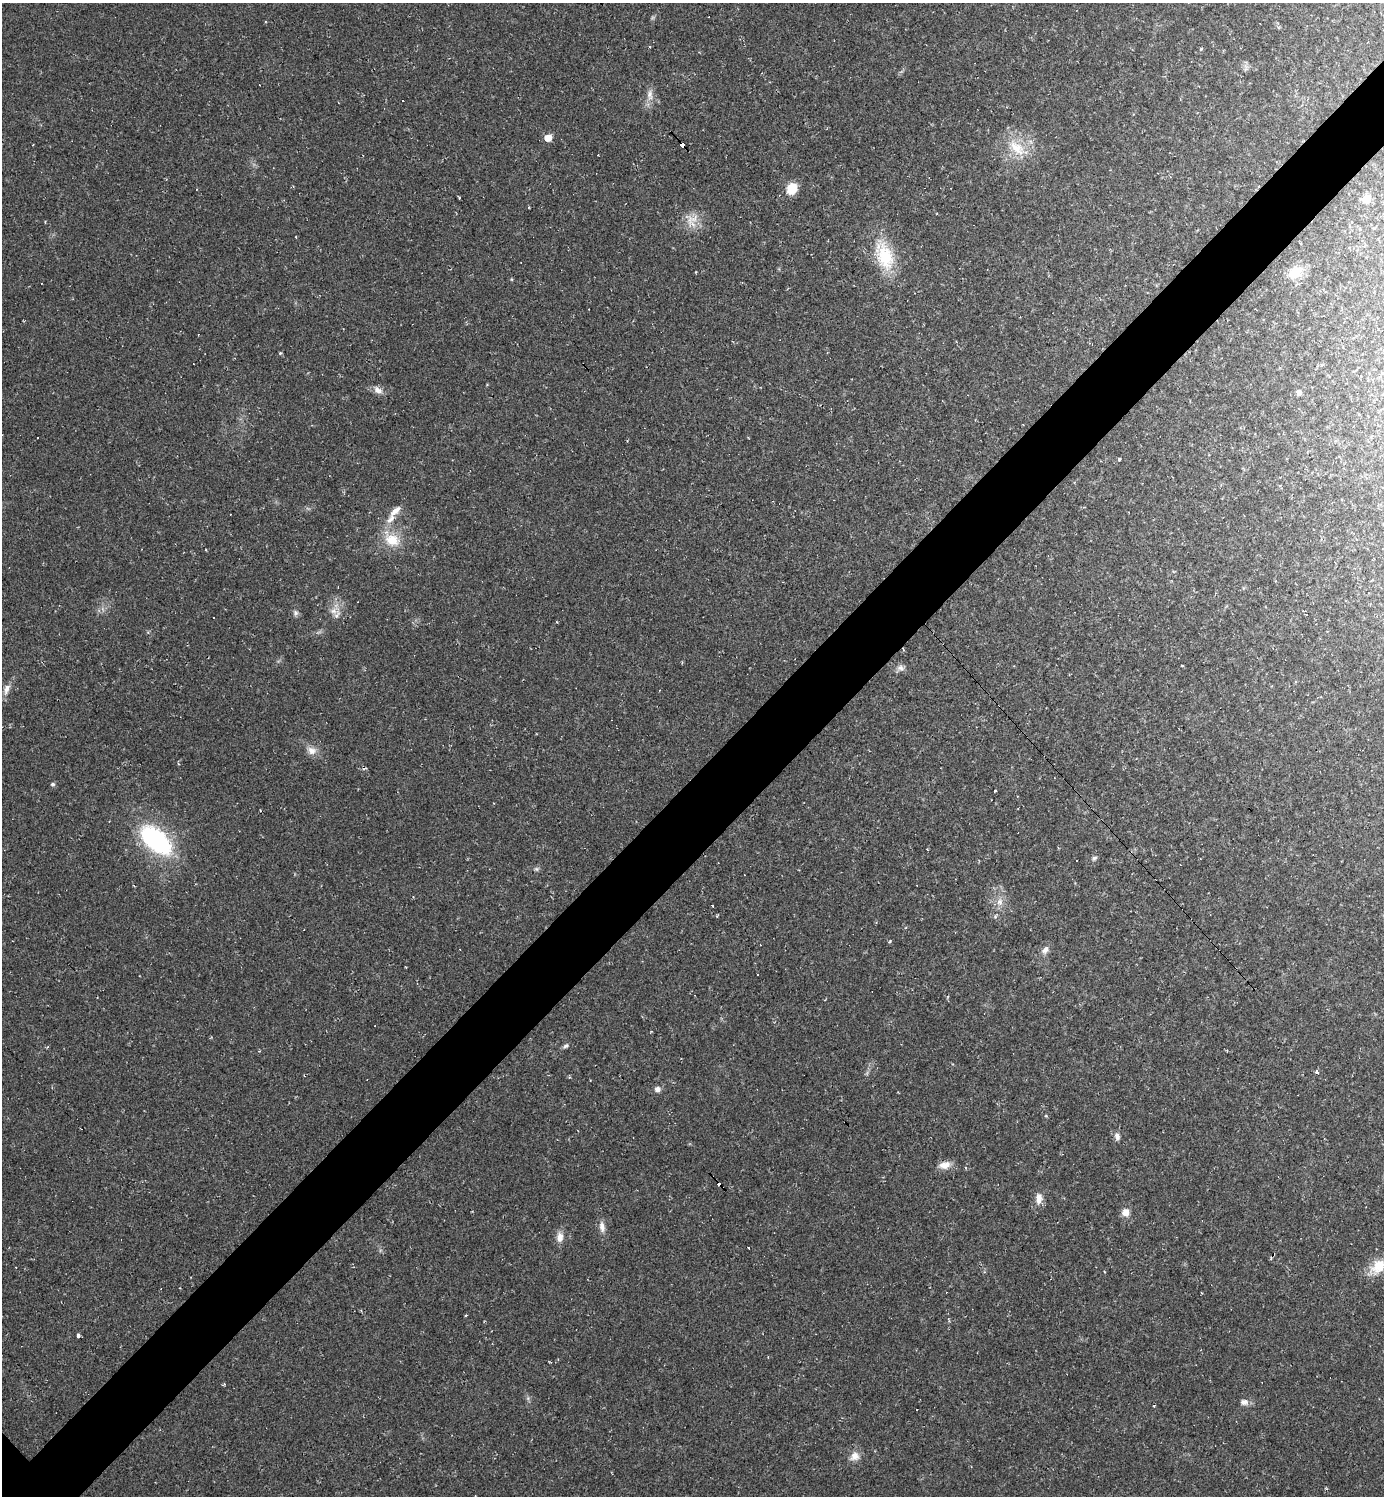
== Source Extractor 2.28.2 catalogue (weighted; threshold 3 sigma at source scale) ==
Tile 10 of 4 x 4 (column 2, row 3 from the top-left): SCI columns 1536-2917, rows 1496-2989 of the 5977 x 5977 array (HDU 1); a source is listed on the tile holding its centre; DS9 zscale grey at full resolution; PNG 1386 x 1498 px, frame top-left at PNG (2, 3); no overlay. Shown black and unused: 6% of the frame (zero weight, under 2 of 3 exposures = <1% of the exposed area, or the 3 px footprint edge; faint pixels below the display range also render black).
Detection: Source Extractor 2.28.2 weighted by HDU 2 'WHT'; one run over the whole footprint, this tile lists its part. Background 0.0318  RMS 0.0063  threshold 0.0283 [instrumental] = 3 sigma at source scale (4.5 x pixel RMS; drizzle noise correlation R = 1.50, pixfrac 1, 0.05/0.05 arcsec/px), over >= 5 px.
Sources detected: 67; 19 cosmic-ray / hot-pixel residue — not listed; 1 inside a brighter listed object's ellipse — not listed separately; the other 47 listed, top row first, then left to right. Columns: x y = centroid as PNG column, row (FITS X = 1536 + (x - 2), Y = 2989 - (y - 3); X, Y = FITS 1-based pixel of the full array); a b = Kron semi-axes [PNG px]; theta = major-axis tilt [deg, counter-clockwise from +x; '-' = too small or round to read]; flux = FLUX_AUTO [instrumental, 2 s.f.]
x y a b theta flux
709 17 3 2 - 1.3
1201 49 6 3 46 0.65
650 95 15 8 -85 4.4
548 138 5 5 - 9.2
682 145 6 3 -47 74
1017 148 28 13 -44 15
792 189 9 8 - 15
459 198 3 3 - 2
1366 199 7 7 - 7.9
690 219 12 5 69 3.6
885 256 37 20 -69 29
1295 272 20 13 31 13
280 353 4 4 - 0.85
378 390 13 8 -29 3.7
1299 392 7 6 - 2.1
1119 459 3 3 - 5.9
391 519 16 7 54 5.4
392 540 19 15 -20 14
333 611 9 7 2 3.4
295 613 7 7 - 1.7
1182 666 3 2 - 0.46
900 668 11 7 -7 2.7
1296 682 3 3 - 1.1
7 689 15 7 71 3.9
312 751 13 11 -30 4.7
365 769 7 2 21 0.71
53 784 5 5 - 1.3
156 840 40 22 -41 71
1094 858 7 5 33 1.3
536 869 6 5 - 1.2
1000 902 10 9 - 4.1
1045 950 10 7 52 3.2
566 1046 7 6 - 1.5
1316 1072 4 4 - 2.4
657 1089 7 6 - 2.6
1117 1136 10 6 -72 2.5
945 1165 15 9 16 5.8
1039 1198 15 8 83 4.9
1126 1212 7 7 - 6.4
602 1227 14 7 -80 3.9
560 1237 12 8 83 4.9
748 1248 3 3 - 1.4
1378 1266 22 15 47 13
465 1316 3 2 - 0.9
78 1335 4 3 - 5.2
1244 1402 11 8 2 3
855 1456 13 11 32 5.1
Overlapping masked pixels (flux is a lower limit): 1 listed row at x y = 682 145
Unlisted compact peaks at least as high as the median listed source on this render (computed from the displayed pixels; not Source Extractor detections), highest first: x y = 890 941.